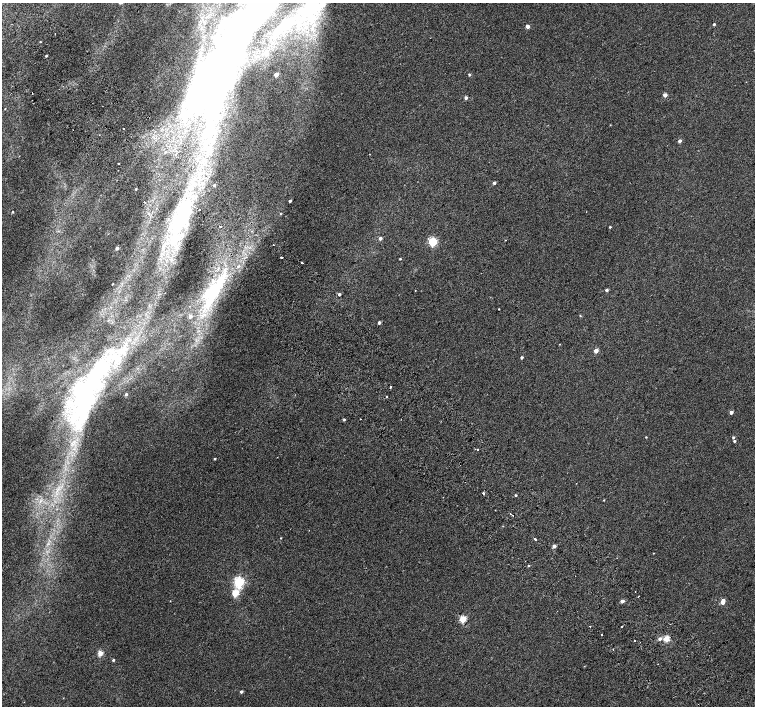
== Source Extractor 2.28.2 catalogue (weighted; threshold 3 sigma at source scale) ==
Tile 11 of 4 x 4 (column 3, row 3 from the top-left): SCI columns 3063-4567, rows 1672-3079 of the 6118 x 6093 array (HDU 1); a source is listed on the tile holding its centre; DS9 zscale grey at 2 x 2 block average (1 PNG px = mean of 2 x 2 image px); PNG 757 x 708 px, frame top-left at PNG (2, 3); no overlay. Shown black and unused: <1% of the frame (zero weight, under 2 of 3 exposures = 3% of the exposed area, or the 3 px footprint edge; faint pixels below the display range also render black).
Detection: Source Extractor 2.28.2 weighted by HDU 2 'WHT'; one run over the whole footprint, this tile lists its part. Background 0.00991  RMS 0.0058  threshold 0.0261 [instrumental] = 3 sigma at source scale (4.5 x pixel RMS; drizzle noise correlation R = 1.50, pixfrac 1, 0.0396/0.0396 arcsec/px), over >= 5 px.
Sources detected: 89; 4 inside a brighter object's white glare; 4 cosmic-ray / hot-pixel residue — not listed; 6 inside a brighter listed object's ellipse — not listed separately; the other 75 listed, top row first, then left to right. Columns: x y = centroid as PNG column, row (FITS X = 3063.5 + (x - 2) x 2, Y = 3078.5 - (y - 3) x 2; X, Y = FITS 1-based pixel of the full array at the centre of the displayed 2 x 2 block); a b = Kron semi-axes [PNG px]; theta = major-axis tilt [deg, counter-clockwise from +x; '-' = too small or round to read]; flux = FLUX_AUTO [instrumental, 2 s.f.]
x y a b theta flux
323 4 4 4 - 6.8
714 24 2 2 - 2.2
527 26 2 2 - 8
248 28 194 40 51 650
55 33 2 2 - 1.9
40 42 2 2 - 0.7
46 56 2 2 - 1.6
276 75 2 2 - 8.7
469 75 3 2 - 1.9
32 93 2 2 - 0.56
665 95 2 2 - 10
466 98 3 2 - 3.8
5 109 3 2 - 0.5
680 141 2 2 - 4.7
118 164 2 2 - 4.3
494 183 2 2 - 3.6
214 185 2 2 - 2.8
136 189 2 2 - 1.3
290 201 2 2 - 3.5
12 212 2 2 - 1.2
280 214 3 2 - 0.97
181 219 27 23 50 81
220 227 2 2 - 2.8
610 227 3 2 - 1.2
380 238 3 3 - 3.8
506 240 2 2 - 0.62
433 242 3 3 - 100
117 248 2 2 - 5.4
281 257 2 2 - 24
400 259 2 2 - 1.1
302 262 2 2 - 14
112 284 2 2 - 0.74
415 290 2 2 - 1
607 290 3 2 - 3.1
213 292 49 18 58 100
339 294 3 2 - 2.7
499 309 2 2 - 4.9
580 316 3 2 - 0.76
379 323 2 2 - 4.6
596 351 2 2 - 13
522 357 2 2 - 2.8
391 387 3 2 - 0.97
126 394 2 2 - 2.2
85 396 89 26 72 250
731 412 2 2 - 5.6
344 420 3 2 - 1.6
646 437 2 2 - 0.79
733 437 2 2 - 1.9
734 441 2 2 - 1.9
477 449 2 2 - 2.9
215 459 2 2 - 1.2
483 493 2 2 - 4.5
515 495 2 2 - 1.4
604 500 2 2 - 0.72
495 510 2 2 - 0.73
510 514 2 2 - 1
281 538 2 2 - 0.69
535 539 2 2 - 8.2
554 546 2 2 - 6.7
528 566 2 2 - 1.2
239 582 4 3 - 160
235 593 3 3 - 46
622 601 3 2 - 6.5
723 602 3 3 - 7.1
463 619 3 3 - 48
590 626 2 2 - 1.2
622 627 2 2 - 1.1
602 635 2 2 - 4
666 638 3 3 - 33
660 639 3 3 - 5.3
634 641 2 2 - 2.5
613 649 2 2 - 0.57
100 653 3 2 - 27
113 660 3 3 - 1.7
241 692 3 2 - 3
Overlapping masked pixels (flux is a lower limit): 2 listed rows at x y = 248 28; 32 93
Isophote crosses this tile's border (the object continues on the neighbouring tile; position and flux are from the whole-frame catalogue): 1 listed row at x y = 248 28
Diffuse or blended objects may show on this block-average render without a row.